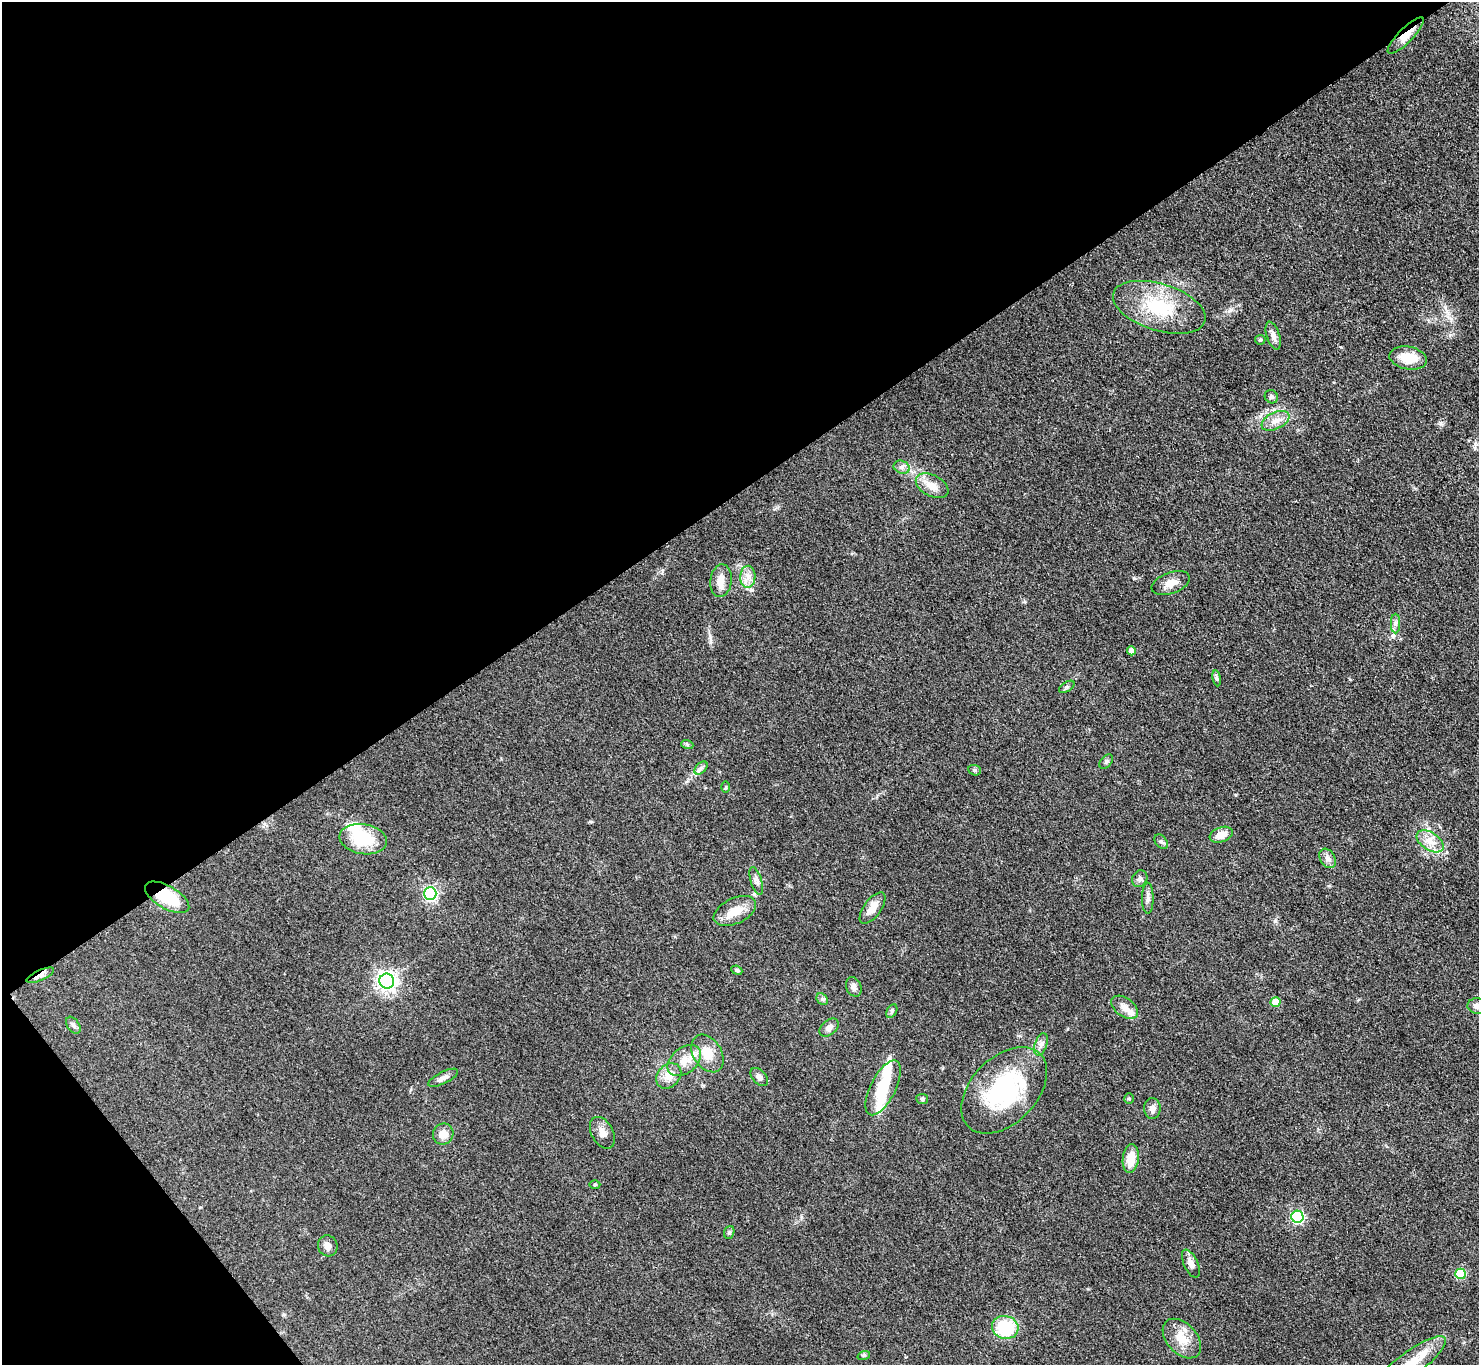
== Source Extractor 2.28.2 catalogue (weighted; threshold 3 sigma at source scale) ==
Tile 5 of 4 x 4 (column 1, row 2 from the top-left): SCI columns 10-1486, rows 3032-4394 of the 5927 x 5922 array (HDU 1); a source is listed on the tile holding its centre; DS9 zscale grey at full resolution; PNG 1481 x 1367 px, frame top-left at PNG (2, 2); each listed source drawn as its Kron ellipse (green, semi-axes under 4 px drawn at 4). Shown black and unused: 39% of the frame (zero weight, under 3 of 4 exposures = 1% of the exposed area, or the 3 px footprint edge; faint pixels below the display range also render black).
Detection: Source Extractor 2.28.2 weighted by HDU 2 'WHT'; one run over the whole footprint, this tile lists its part. Background 0.0488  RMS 0.0062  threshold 0.0278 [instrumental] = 3 sigma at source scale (4.5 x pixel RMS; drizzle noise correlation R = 1.50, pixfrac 1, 0.05/0.05 arcsec/px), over >= 5 px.
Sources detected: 73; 2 inside a brighter object's white glare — neither listed nor drawn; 3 inside a brighter listed object's ellipse — not listed separately; the other 68 listed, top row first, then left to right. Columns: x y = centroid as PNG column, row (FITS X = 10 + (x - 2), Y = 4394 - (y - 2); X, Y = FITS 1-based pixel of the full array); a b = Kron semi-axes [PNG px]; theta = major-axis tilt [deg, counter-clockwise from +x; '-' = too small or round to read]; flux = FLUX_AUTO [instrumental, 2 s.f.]
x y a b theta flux
1406 36 24 7 46 7.8
1159 307 48 23 -17 37
1273 336 14 6 -72 3.5
1260 340 5 5 - 0.83
1408 358 19 11 -11 13
1271 397 7 6 - 1.5
1275 421 15 8 26 5.6
902 467 8 6 -21 2.3
932 486 17 10 -28 7.5
748 577 11 7 88 4.3
721 581 16 10 82 6.2
1171 583 20 10 20 6.4
1396 623 10 4 90 1.9
1131 651 4 4 - 4
1217 678 8 4 -81 1.2
1067 687 9 4 32 1.2
687 744 6 4 -19 0.93
1106 761 8 5 49 1.3
701 768 8 5 45 1.7
975 770 6 5 - 1.1
726 787 6 4 89 0.76
1221 835 12 7 20 6.2
363 839 24 15 -10 24
1430 841 15 9 -33 6.7
1161 842 8 5 -48 1.3
1328 858 10 7 -58 3
1140 879 9 7 62 2.1
756 881 14 5 -73 2.5
430 894 6 6 - 110
167 897 24 11 -30 26
1148 898 15 5 90 2.6
873 908 18 8 54 7.3
735 911 23 12 25 9.8
737 970 6 4 -24 1
40 975 15 5 24 2.9
387 981 7 7 - 320
854 987 10 7 -67 2.8
822 999 6 5 - 1.4
1276 1002 5 5 - 12
1477 1006 10 8 -4 3.7
1125 1007 15 9 -36 5
892 1011 7 5 61 1.1
73 1025 9 6 -55 1.7
829 1028 11 7 41 3.3
1041 1044 11 6 70 2.7
707 1053 20 14 -57 12
684 1061 19 12 39 8.7
669 1076 14 11 45 6.8
759 1077 11 6 -47 2.7
443 1078 16 6 27 3.2
883 1088 30 12 63 22
1004 1090 51 33 46 69
922 1099 6 5 - 1.1
1129 1099 5 4 - 0.76
1152 1108 10 8 -88 2.9
602 1133 17 11 -61 4.5
443 1134 10 10 - 5.7
1131 1159 14 8 83 11
595 1185 5 3 - 0.64
1297 1217 6 6 - 74
729 1232 6 5 - 1.1
328 1246 11 9 -65 3.2
1191 1264 15 7 -65 3.5
1461 1274 5 5 - 28
1005 1327 13 11 -12 28
1182 1339 23 15 -47 11
864 1355 6 4 18 0.85
1410 1364 44 12 36 18
Overlapping masked pixels (flux is a lower limit): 3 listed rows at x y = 1406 36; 167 897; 40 975
Isophote crosses this tile's border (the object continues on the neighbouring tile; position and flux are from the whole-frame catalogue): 2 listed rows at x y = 1477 1006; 1410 1364
Unlisted compact peaks at least as high as the median listed source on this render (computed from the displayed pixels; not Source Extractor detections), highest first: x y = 1445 307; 1441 423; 1275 921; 1230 310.